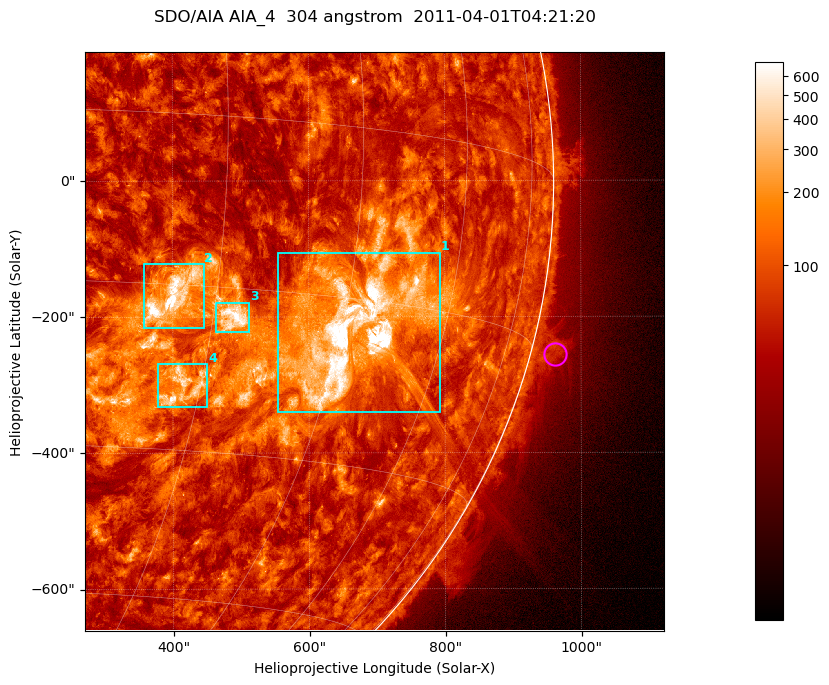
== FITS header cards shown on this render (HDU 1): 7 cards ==
TELESCOP= 'SDO/AIA '           / For AIA: SDO/AIA
INSTRUME= 'AIA_4   '           / For AIA: AIA_ATA1, AIA_ATA2, AIA_ATA3 or AIA_AT
WAVELNTH=                  304 / [angstrom] Wavelength
WAVEUNIT= 'angstrom'           / Wavelength unit: angstrom
DATE-OBS= '2011-04-01T04:21:20.123' / [ISO] Date when observation started; ISO 8
CTYPE1  = 'HPLN-TAN'           / CTYPE1; Typically HPLN
CTYPE2  = 'HPLT-TAN'           / CTYPE2; Typically HPLT

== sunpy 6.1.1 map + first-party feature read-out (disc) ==
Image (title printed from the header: SDO/AIA AIA_4  304 angstrom  2011-04-01T04:21:20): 1418 x 1418 px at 0.6 arcsec/px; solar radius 960 arcsec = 1600 px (partial field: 18% of the solar disc is inside the frame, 73% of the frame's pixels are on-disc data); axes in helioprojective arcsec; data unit not stated in the header (colour bar unlabelled)
Orientation: roll -0.132 deg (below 1 deg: not rotated)
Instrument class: DISC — disc imager (sunpy class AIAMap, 304 A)
Bright regions (active regions / flare kernels): reference = the on-disc median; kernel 11 px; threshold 5 sigma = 169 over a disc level ~71.5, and >= 1.15x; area >= 2010 px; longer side >= 17 px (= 10 arcsec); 4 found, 4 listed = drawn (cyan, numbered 1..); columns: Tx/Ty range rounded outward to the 2 arcsec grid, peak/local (2 s.f.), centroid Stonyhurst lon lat
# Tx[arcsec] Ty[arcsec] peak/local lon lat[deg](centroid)
1 554..792 -340..-106 20 +47 -18
2 356..446 -216..-122 13 +26 -16
3 464..512 -224..-178 11 +32 -18
4 376..452 -332..-268 9.2 +28 -24
Off-limb structures (1.02-1.3 R_sun): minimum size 400 px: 5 found; the strongest spans PA ~250..255 deg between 1.02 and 1.07 R_sun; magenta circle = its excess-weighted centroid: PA ~255 deg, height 1.04 R_sun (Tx ~962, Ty ~-256 arcsec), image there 2.3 x the reference